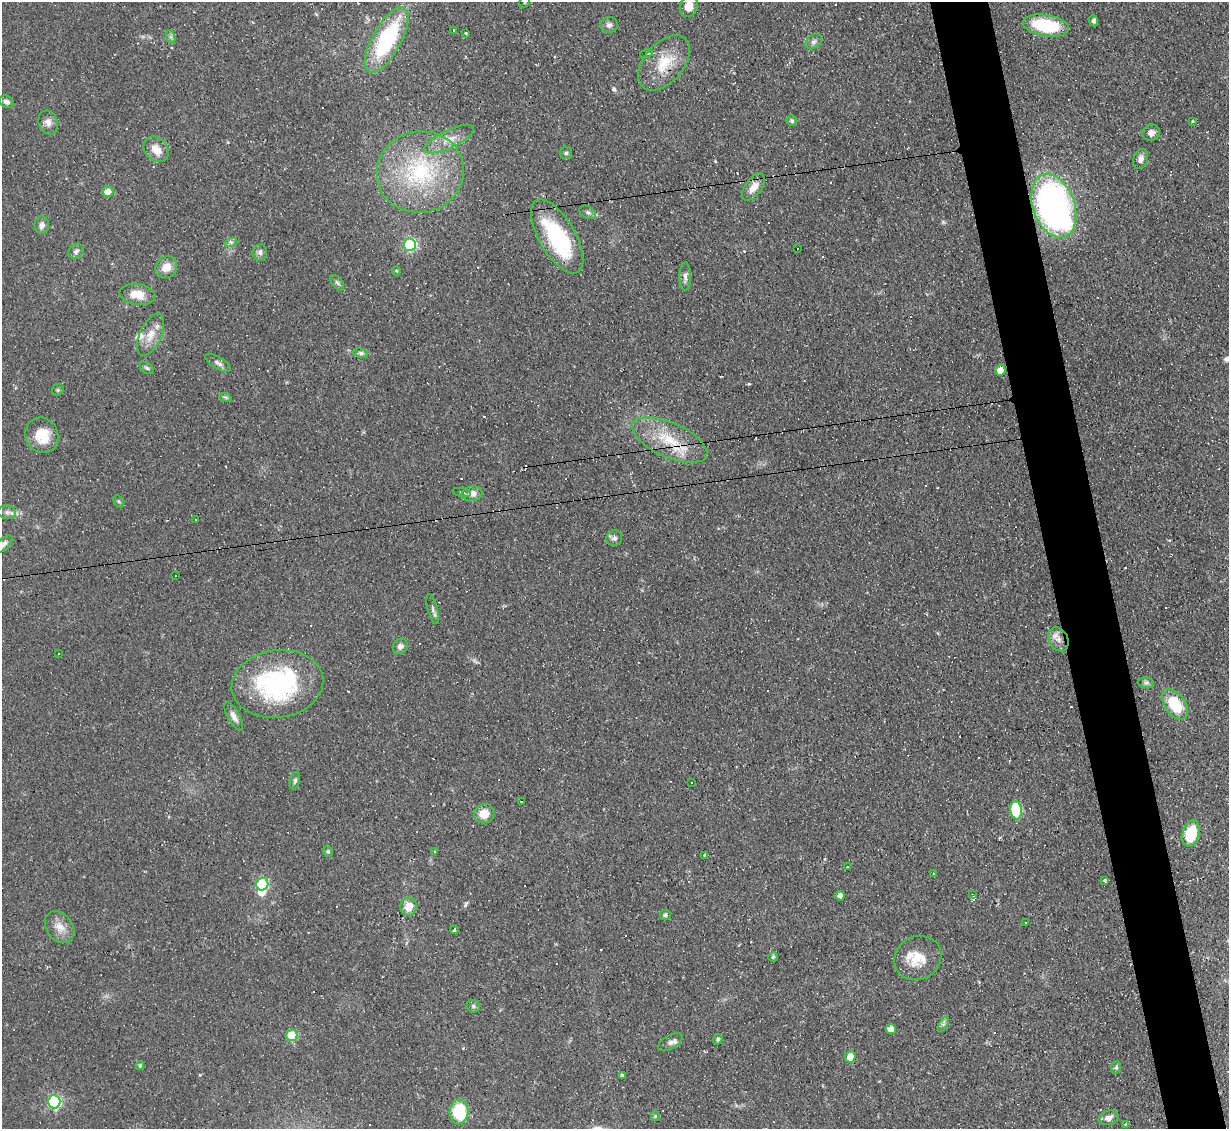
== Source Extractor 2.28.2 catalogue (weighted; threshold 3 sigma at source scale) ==
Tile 6 of 4 x 4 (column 2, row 2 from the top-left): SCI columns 1228-2454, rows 2501-3627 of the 4909 x 4884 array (HDU 1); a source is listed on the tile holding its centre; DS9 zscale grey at full resolution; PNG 1231 x 1131 px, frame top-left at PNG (2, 2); each listed source drawn as its Kron ellipse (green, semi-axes under 4 px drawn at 4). Shown black and unused: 5% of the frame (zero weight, under 2 of 3 exposures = <1% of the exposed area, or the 3 px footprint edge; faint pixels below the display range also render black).
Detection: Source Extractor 2.28.2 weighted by HDU 2 'WHT'; one run over the whole footprint, this tile lists its part. Background 0.067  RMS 0.0045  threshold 0.0204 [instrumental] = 3 sigma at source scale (4.5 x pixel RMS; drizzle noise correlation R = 1.50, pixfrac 1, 0.05/0.05 arcsec/px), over >= 5 px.
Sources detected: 155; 1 inside a brighter object's white glare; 49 cosmic-ray / hot-pixel residue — neither listed nor drawn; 5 inside a brighter listed object's ellipse — not listed separately; the other 100 listed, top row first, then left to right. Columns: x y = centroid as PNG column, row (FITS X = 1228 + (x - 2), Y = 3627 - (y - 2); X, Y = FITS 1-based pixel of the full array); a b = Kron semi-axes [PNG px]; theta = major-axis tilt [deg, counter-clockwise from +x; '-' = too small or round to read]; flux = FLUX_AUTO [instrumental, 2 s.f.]
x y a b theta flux
525 2 7 5 60 0.89
689 6 11 8 71 4.8
1094 21 5 4 - 1.4
609 25 9 8 - 1.8
1046 26 23 10 -9 27
454 30 3 3 - 0.77
466 33 3 2 - 0.47
171 37 7 4 -72 0.96
387 40 36 14 61 49
814 42 9 6 39 1.5
646 54 7 3 16 0.67
664 63 32 19 49 15
6 102 7 6 - 1.5
792 121 5 5 - 0.86
1193 121 3 3 - 0.72
48 122 12 9 -71 2.8
1151 133 9 8 - 2.8
449 139 27 9 25 6
156 149 14 11 -47 5.3
566 153 6 6 - 0.93
1141 159 10 7 71 2.3
420 172 44 40 13 51
753 187 16 8 54 4.4
108 192 5 5 - 4.7
1054 206 33 21 -71 160
588 212 9 6 -30 1.2
42 225 8 7 - 2.1
557 236 41 18 -60 43
231 242 6 4 17 0.89
410 245 6 6 - 53
798 249 3 2 - 0.73
76 251 9 6 40 1.4
260 252 8 7 - 1.5
166 267 11 10 - 5.2
397 271 4 3 - 0.42
685 277 14 6 89 1.9
337 283 9 5 -52 1.1
137 294 18 10 -10 7.2
151 335 22 11 66 6.3
361 353 7 5 -10 0.97
218 363 14 6 -31 1.8
147 368 8 5 -36 0.91
1000 370 5 5 - 6.2
58 390 6 5 - 0.74
225 397 6 4 -18 0.67
42 435 18 16 -63 11
669 440 40 17 -24 19
462 492 9 3 -11 0.91
472 494 10 7 8 3.3
119 501 6 4 -59 0.69
7 512 9 7 -7 1.6
195 519 3 2 - 0.55
614 538 8 7 - 1.5
4 544 11 6 43 1.6
175 575 3 3 - 10
433 609 15 5 -75 1.6
1058 639 12 9 -62 3.3
400 646 8 7 - 1.9
58 653 3 2 - 0.47
1146 683 8 5 -7 1.3
277 684 46 33 8 67
1175 704 17 10 -54 19
234 716 16 6 -61 2.4
295 781 9 5 77 1
691 783 2 2 - 0.39
522 802 3 2 - 0.5
1016 810 9 6 -82 32
484 814 10 9 - 6.2
1191 833 13 8 74 15
328 851 6 4 -76 0.69
435 851 3 2 - 1.3
705 855 4 4 - 3.1
847 867 3 3 - 0.91
933 873 3 2 - 0.39
1105 881 4 3 - 1
262 884 6 6 - 42
972 894 4 3 - 0.37
840 896 5 4 - 2
408 907 9 8 - 5.8
665 915 5 5 - 1.1
1026 923 3 2 - 0.66
60 927 17 13 -53 5.2
454 930 4 3 - 1.4
773 957 5 4 - 0.86
918 958 24 21 31 11
473 1006 7 6 - 0.93
943 1024 8 3 59 0.81
891 1029 5 5 - 3.2
292 1036 6 5 - 18
718 1039 5 4 - 0.83
670 1042 13 7 29 2
850 1057 5 5 - 7.9
140 1066 4 3 - 0.7
1116 1067 6 5 - 0.77
622 1075 4 4 - 0.61
54 1102 6 6 - 60
459 1112 12 9 86 22
655 1116 4 4 - 0.48
1109 1118 10 7 15 2.4
1126 1124 4 3 - 0.56
Overlapping masked pixels (flux is a lower limit): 2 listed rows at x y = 664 63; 669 440
Isophote crosses this tile's border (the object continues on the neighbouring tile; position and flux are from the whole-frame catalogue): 3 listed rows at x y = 525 2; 689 6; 4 544
Unlisted compact peaks at least as high as the median listed source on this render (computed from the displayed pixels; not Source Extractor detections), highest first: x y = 614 89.